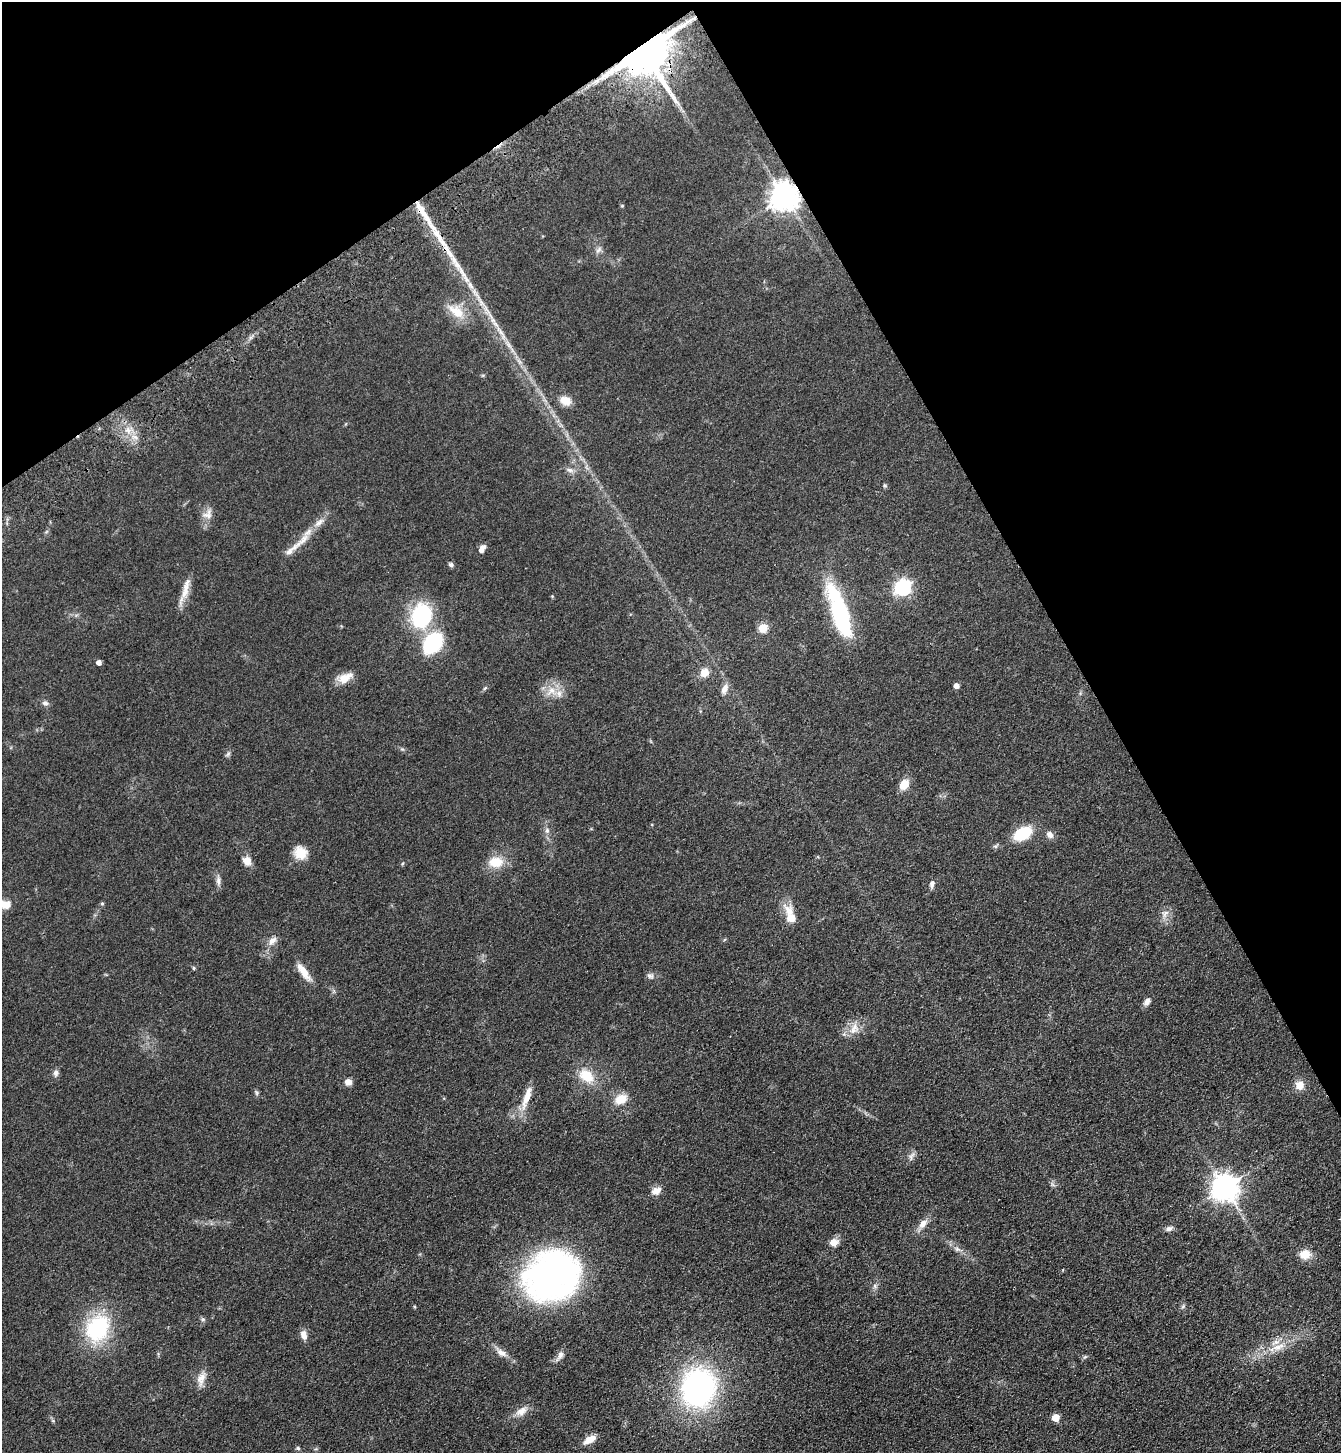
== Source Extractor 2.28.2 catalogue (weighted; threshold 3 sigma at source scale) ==
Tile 3 of 4 x 4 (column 3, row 1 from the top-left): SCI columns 2914-4252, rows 4459-5909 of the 5960 x 6014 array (HDU 1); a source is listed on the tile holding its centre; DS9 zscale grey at full resolution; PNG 1343 x 1455 px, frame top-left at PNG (2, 2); no overlay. Shown black and unused: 27% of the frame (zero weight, under 3 of 4 exposures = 6% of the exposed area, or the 3 px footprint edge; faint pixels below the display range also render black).
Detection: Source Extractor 2.28.2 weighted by HDU 2 'WHT'; one run over the whole footprint, this tile lists its part. Background 0.07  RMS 0.0088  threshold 0.0395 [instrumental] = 3 sigma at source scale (4.5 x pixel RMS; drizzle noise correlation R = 1.50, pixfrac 1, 0.05/0.05 arcsec/px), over >= 5 px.
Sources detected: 87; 3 long thin detections or spike segments (spike, bleed or trail) — not listed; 4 inside a brighter listed object's ellipse — not listed separately; the other 80 listed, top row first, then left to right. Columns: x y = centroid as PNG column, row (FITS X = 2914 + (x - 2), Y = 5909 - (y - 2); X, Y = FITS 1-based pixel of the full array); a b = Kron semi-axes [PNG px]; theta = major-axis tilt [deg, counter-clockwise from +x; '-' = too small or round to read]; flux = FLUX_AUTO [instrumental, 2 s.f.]
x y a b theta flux
643 51 12 11 - 5300
784 196 9 8 - 1200
622 206 5 3 - 0.73
599 250 11 6 48 2.9
456 311 26 13 -36 16
565 401 12 9 -23 11
127 430 9 6 73 4.3
570 470 9 6 -11 3.3
885 485 6 4 -29 1.1
207 514 16 12 43 7.3
302 540 33 8 45 14
482 549 8 5 63 5.2
451 564 6 5 - 2.1
903 587 7 7 - 230
185 591 28 9 77 11
840 613 54 14 -71 110
421 616 24 19 75 79
763 628 5 5 - 33
432 643 21 14 51 72
99 662 4 4 - 4.6
704 672 10 9 - 8.2
345 678 21 10 22 11
956 686 5 4 - 5
485 688 7 4 45 1.3
724 689 13 7 65 5.6
551 691 16 12 42 12
45 703 9 6 -11 2.7
228 754 9 4 36 1.7
904 784 13 10 53 9.7
547 830 8 6 76 2.9
1022 833 16 10 29 37
1050 834 10 8 -52 4.6
300 853 14 13 - 15
247 861 11 10 - 6.9
496 862 21 14 -1 16
403 863 5 3 - 0.86
218 881 15 6 -86 3.9
932 884 11 6 76 3.2
102 903 5 4 - 1.2
5 904 14 10 -12 8.5
789 910 21 13 -59 12
1165 913 12 8 48 5.2
272 941 13 8 48 5.7
194 968 6 3 -89 0.97
304 972 27 8 -54 11
650 976 10 6 -8 2.7
1147 1002 10 7 59 4.1
855 1027 13 12 - 9.1
56 1073 9 7 85 3.1
587 1076 19 13 -36 20
348 1082 8 8 - 4.8
1299 1085 11 10 - 8.7
257 1093 7 5 -81 1.6
527 1097 33 8 71 13
621 1099 13 10 25 14
912 1156 14 5 63 3.4
1052 1184 7 4 -71 1.8
1225 1187 9 9 - 1000
656 1191 12 9 29 6.7
923 1224 15 9 48 6.7
1169 1229 9 6 21 3.1
834 1242 11 9 18 6.5
957 1249 8 6 -14 2.6
1305 1254 13 11 8 11
552 1275 56 48 30 300
875 1286 8 6 -88 2.4
414 1307 4 4 - 0.91
203 1319 6 5 - 1.6
98 1328 25 19 58 85
304 1335 13 7 -73 5.5
1278 1347 23 9 19 14
501 1352 19 8 -35 6.9
560 1355 16 7 59 4.5
1085 1357 7 4 36 1.4
201 1378 20 10 70 8.5
698 1387 31 27 78 240
521 1411 17 10 35 8
1056 1417 5 5 - 18
589 1439 14 7 31 11
298 1448 5 5 - 1.3
Overlapping masked pixels (flux is a lower limit): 2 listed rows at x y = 643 51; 784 196
Isophote crosses this tile's border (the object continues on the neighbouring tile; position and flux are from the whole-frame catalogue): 1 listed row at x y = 5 904